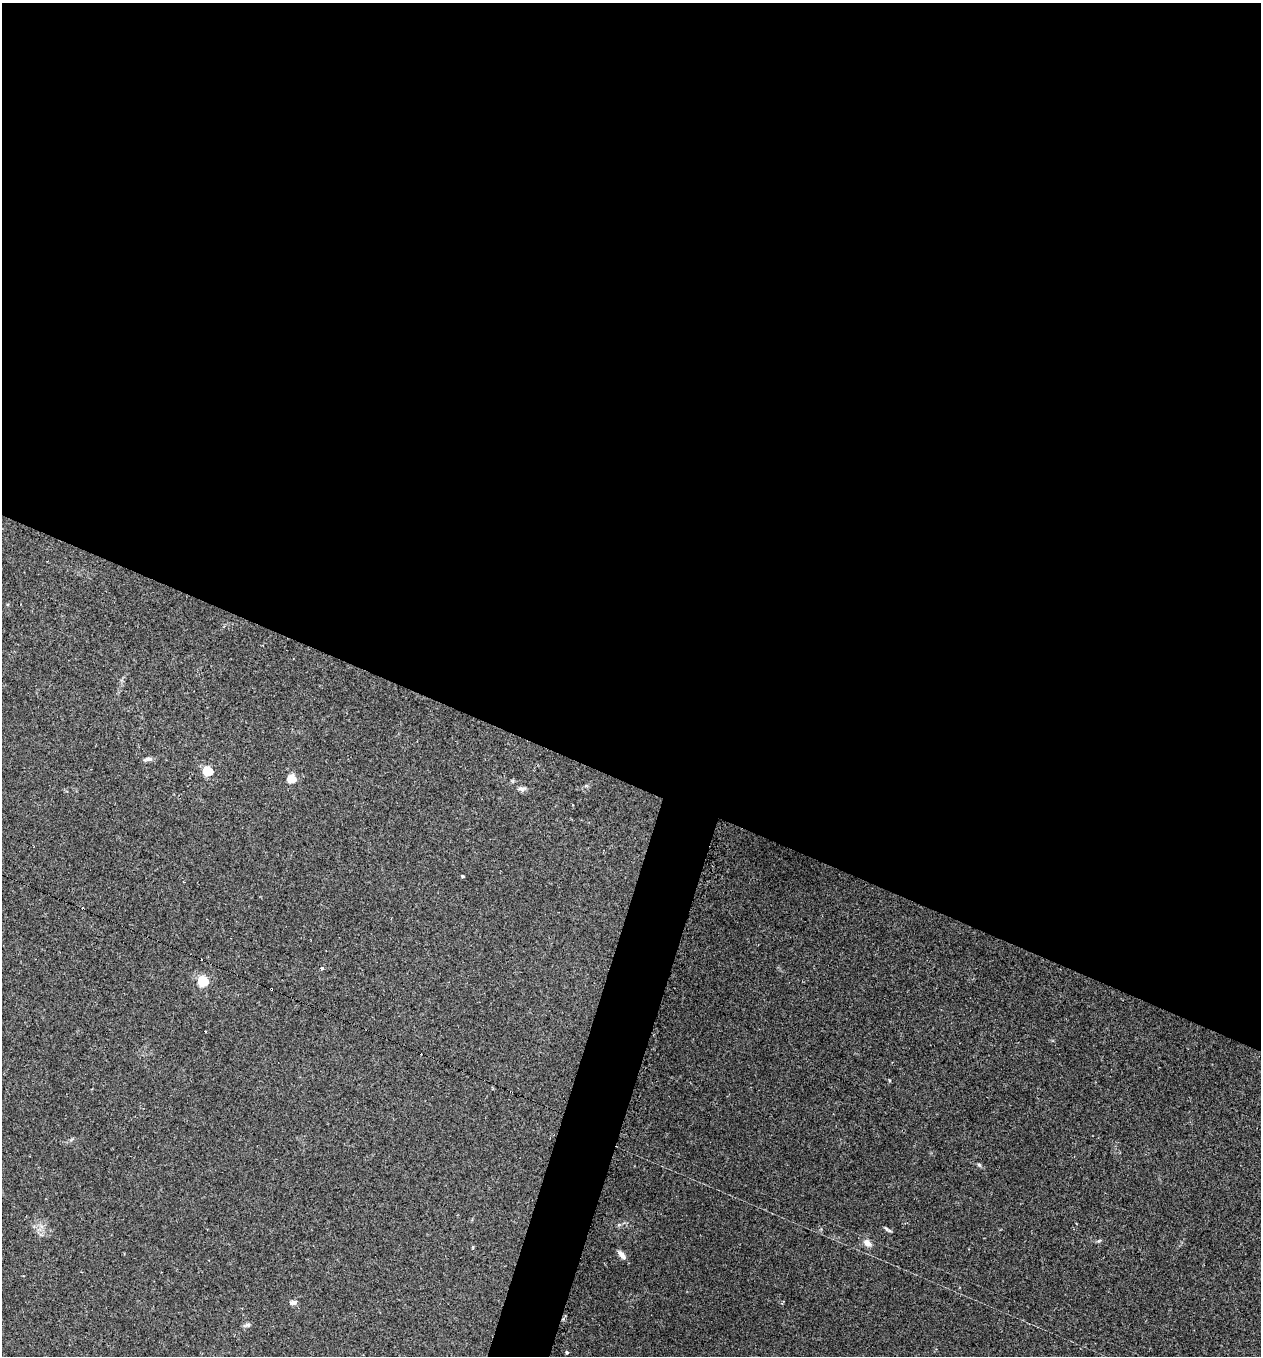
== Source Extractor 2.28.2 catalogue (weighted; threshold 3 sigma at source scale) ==
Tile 3 of 4 x 4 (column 3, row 1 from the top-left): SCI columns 2659-3917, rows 4069-5422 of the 5479 x 5487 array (HDU 1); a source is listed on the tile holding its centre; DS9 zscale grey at full resolution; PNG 1263 x 1358 px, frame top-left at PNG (2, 3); no overlay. Shown black and unused: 60% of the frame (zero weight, under 2 of 3 exposures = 1% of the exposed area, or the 3 px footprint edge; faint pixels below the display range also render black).
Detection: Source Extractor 2.28.2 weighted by HDU 2 'WHT'; one run over the whole footprint, this tile lists its part. Background 0.0303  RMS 0.005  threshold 0.0227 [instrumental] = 3 sigma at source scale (4.5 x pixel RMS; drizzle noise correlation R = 1.50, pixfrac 1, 0.05/0.05 arcsec/px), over >= 5 px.
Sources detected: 20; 4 cosmic-ray / hot-pixel residue — not listed; the other 16 listed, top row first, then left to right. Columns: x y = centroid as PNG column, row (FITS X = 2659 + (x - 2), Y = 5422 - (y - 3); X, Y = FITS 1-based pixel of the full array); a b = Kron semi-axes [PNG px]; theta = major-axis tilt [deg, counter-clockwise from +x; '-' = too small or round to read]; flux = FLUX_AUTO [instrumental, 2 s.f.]
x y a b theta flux
148 759 11 5 7 1.5
207 771 6 5 - 27
291 779 5 5 - 18
522 789 11 6 -6 1.7
462 876 4 3 - 0.64
322 968 5 4 - 1.4
203 981 5 5 - 41
271 989 3 3 - 0.75
979 1165 6 5 - 0.78
888 1230 10 3 -32 0.95
1099 1241 6 4 20 0.7
867 1243 11 8 -43 3.1
622 1255 11 5 -51 2.9
293 1302 10 6 11 1.6
247 1325 9 5 8 1.3
567 1352 3 3 - 1.7
Overlapping masked pixels (flux is a lower limit): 1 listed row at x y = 271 989